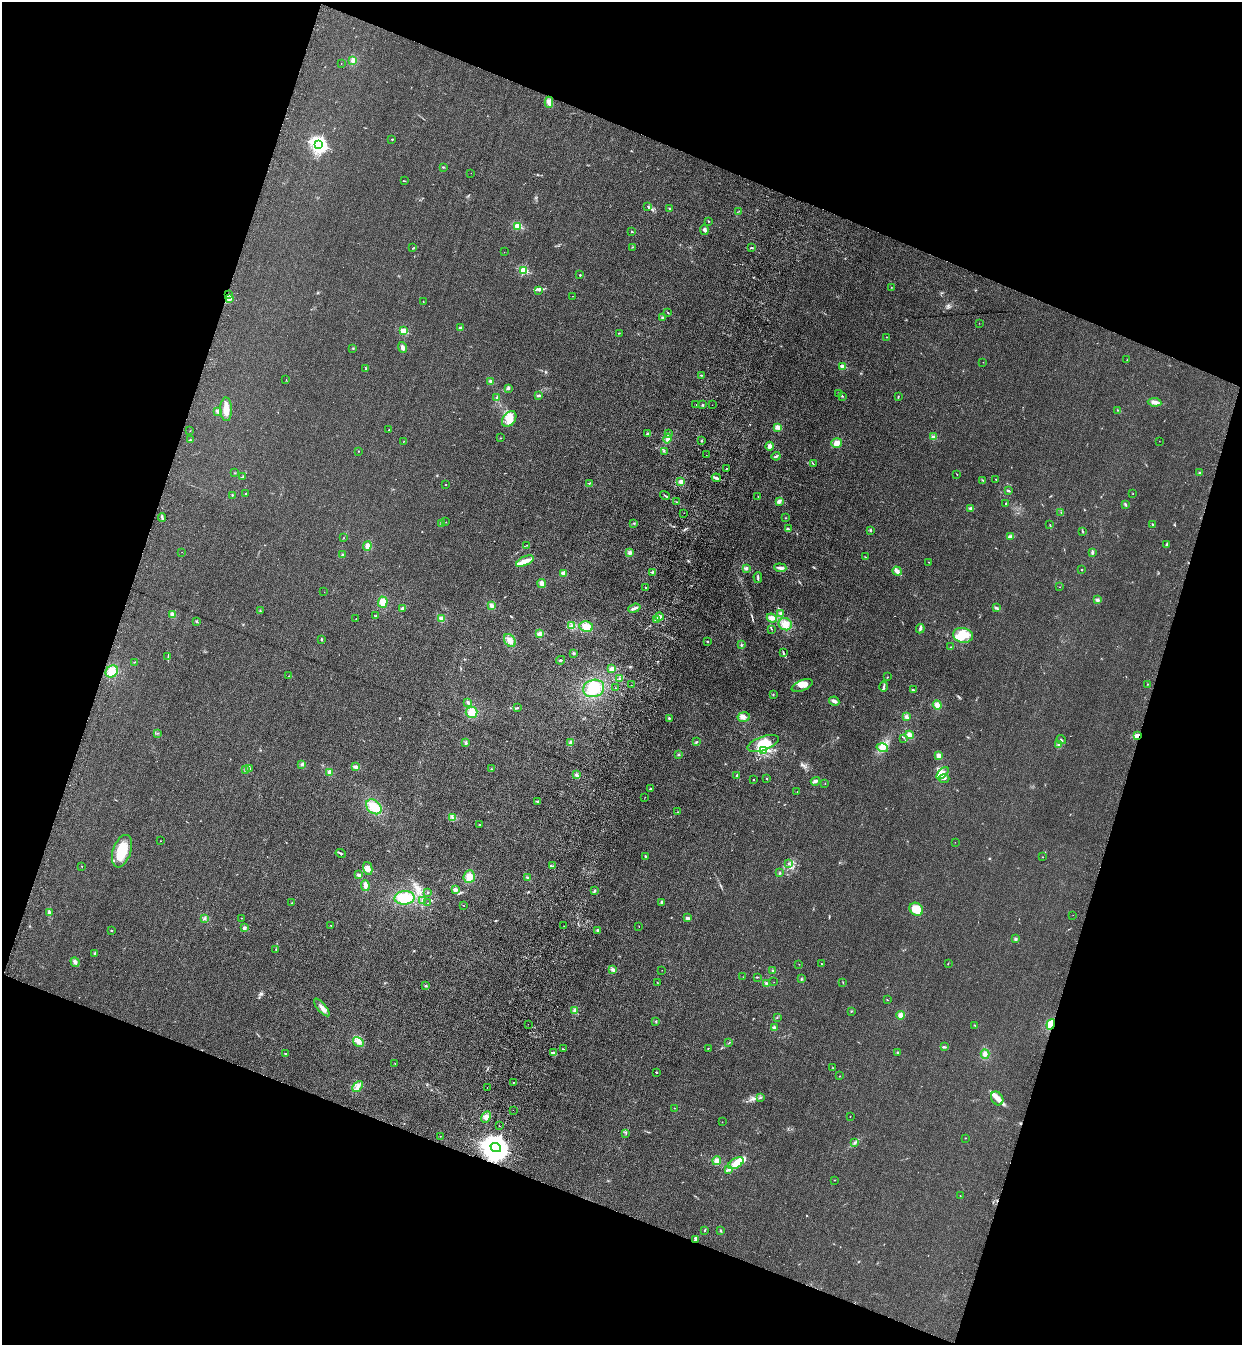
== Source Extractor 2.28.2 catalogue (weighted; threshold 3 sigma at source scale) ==
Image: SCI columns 245-5202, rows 44-5414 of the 5575 x 5458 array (HDU 1 of 3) = the unmasked area's bounding box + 8 px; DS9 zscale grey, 4 x 4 block average (1 PNG px = mean of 4 x 4 image px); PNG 1244 x 1347 px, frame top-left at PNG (2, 2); each listed source drawn as its Kron ellipse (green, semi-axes under 4 px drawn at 4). Shown black and unused: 39% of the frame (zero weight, under 3 of 4 exposures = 6% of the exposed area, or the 3 px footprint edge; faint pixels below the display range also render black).
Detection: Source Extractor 2.28.2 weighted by HDU 2 'WHT'. Background 0.0343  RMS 0.0055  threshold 0.0248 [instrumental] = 3 sigma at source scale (4.5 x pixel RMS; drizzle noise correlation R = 1.50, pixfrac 1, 0.05/0.05 arcsec/px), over >= 5 px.
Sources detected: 351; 4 inside a brighter object's white glare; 3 cosmic-ray / hot-pixel residue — neither listed nor drawn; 5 coinciding with a brighter row at this scale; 14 inside a brighter listed object's ellipse — not listed separately; the other 325 listed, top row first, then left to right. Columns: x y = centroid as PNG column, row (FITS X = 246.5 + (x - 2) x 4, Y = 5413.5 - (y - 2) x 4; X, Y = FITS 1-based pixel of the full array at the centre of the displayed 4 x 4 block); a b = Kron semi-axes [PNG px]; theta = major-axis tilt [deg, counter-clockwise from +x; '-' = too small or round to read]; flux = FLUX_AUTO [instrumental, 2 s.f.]
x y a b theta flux
353 60 4 3 - 10
341 63 2 2 - 0.63
549 102 5 4 - 12
392 139 2 2 - 3.5
319 145 3 2 - 1200
443 167 3 2 - 2.2
471 173 2 2 - 0.54
405 181 2 2 - 1.6
648 207 4 2 - 2.5
669 208 2 2 - 7.8
739 211 2 2 - 0.7
708 221 2 2 - 2.1
518 226 2 2 - 190
704 230 5 3 - 8.1
632 232 2 2 - 8
632 247 2 2 - 1.4
413 248 2 2 - 2.2
751 248 2 2 - 2.8
504 252 2 2 - 0.58
523 270 2 2 - 240
580 275 2 2 - 8.1
891 287 2 2 - 0.91
539 290 3 2 - 3.4
229 295 3 2 - 3
572 296 2 2 - 2.6
230 298 2 2 - 2.1
423 301 2 2 - 1.8
668 312 2 2 - 2
662 317 3 2 - 2.4
979 323 2 2 - 0.69
460 328 2 2 - 8.6
403 331 2 2 - 140
619 333 2 2 - 1.4
887 337 2 2 - 1.1
403 347 5 4 - 9.4
353 348 2 2 - 1.8
1127 360 2 2 - 0.97
983 362 2 2 - 0.71
843 366 2 2 - 100
366 368 3 2 - 1.4
701 375 3 2 - 2.1
286 379 2 2 - 0.91
491 381 3 2 - 5.6
509 388 2 2 - 4.1
839 394 3 2 - 2.4
538 395 3 2 - 3.9
843 396 3 2 - 2.2
898 397 3 2 - 1.5
497 398 3 3 - 5.1
1155 402 7 3 -8 16
696 404 2 2 - 0.94
703 405 2 2 - 2.7
712 405 2 2 - 0.81
226 409 12 6 -88 28
1118 410 2 2 - 2.2
217 411 3 3 - 5.3
509 419 9 6 54 31
778 427 4 3 - 9.8
389 430 2 2 - 0.92
190 431 2 2 - 0.81
668 433 2 2 - 11
648 434 3 2 - 5.8
933 437 4 3 - 7.9
500 438 2 2 - 1
668 438 5 3 - 14
190 440 2 2 - 2
404 441 2 2 - 0.94
702 441 2 2 - 2.4
1159 441 2 2 - 0.63
837 443 5 4 - 16
769 446 4 3 - 9.7
358 451 2 2 - 3.3
664 451 2 2 - 1
706 455 2 2 - 0.52
776 456 4 2 - 4.4
813 464 3 2 - 2.4
727 469 2 2 - 1
235 473 2 2 - 0.86
1199 473 2 2 - 2
957 474 2 2 - 1.2
242 477 3 2 - 2.4
716 478 5 2 - 7.1
996 479 2 2 - 1.6
983 480 2 2 - 2.1
681 481 4 3 - 9.9
589 483 3 2 - 2.3
446 484 2 2 - 1
1008 491 2 2 - 4.1
246 494 2 2 - 13
1133 494 2 2 - 0.89
232 495 2 2 - 2.5
665 495 5 2 - 3.4
758 496 2 2 - 2.2
779 501 4 3 - 8.4
677 502 2 2 - 1.3
1006 503 3 2 - 2.1
1125 504 3 2 - 3.8
971 509 3 3 - 5.4
1061 512 2 2 - 1.5
684 513 2 2 - 0.72
162 517 4 2 - 5.9
785 518 2 2 - 4
446 522 2 2 - 1.1
634 523 2 2 - 1.7
441 524 2 2 - 3.1
1050 525 3 2 - 1.5
1153 525 3 2 - 3.1
788 529 3 2 - 3.9
870 530 3 2 - 2.5
1083 531 2 2 - 1.3
1010 536 4 3 - 6.2
343 538 2 2 - 0.63
1167 544 4 2 - 3.6
527 545 2 2 - 1.5
367 546 4 3 - 11
182 552 2 2 - 0.49
629 552 3 3 - 5.1
1092 552 4 2 - 4.9
343 555 3 2 - 3.3
865 557 2 2 - 1.4
525 561 9 4 25 25
929 562 2 2 - 1.2
746 568 4 3 - 5.9
780 568 6 3 -5 12
1081 569 2 2 - 1.1
897 571 5 3 - 13
652 572 3 2 - 3
563 573 4 3 - 9.2
758 577 5 2 - 4.4
542 584 4 3 - 13
1059 587 2 2 - 0.75
646 588 2 2 - 5.3
324 592 2 2 - 1.4
1098 600 3 3 - 5.6
383 602 5 5 - 24
491 606 4 3 - 7.7
403 608 3 2 - 6.3
634 608 6 2 20 9.9
996 608 4 2 - 4.9
260 611 2 2 - 1.5
780 613 4 3 - 5
173 614 4 3 - 9.7
375 616 3 2 - 2.3
659 616 4 4 - 9.1
772 618 5 4 - 14
356 619 2 2 - 2.6
441 619 4 4 - 13
657 620 4 4 - 13
196 621 3 2 - 2.1
785 624 7 6 - 26
572 626 2 2 - 2.6
586 627 7 5 -9 30
771 629 2 2 - 1.2
920 629 5 2 - 5.7
540 634 4 4 - 14
963 635 10 7 -12 48
321 639 2 2 - 3.3
510 640 7 5 -55 19
707 642 2 2 - 2.4
741 645 3 2 - 2.8
951 647 2 2 - 1.9
783 652 4 2 - 3.1
573 653 3 2 - 4.2
168 656 3 2 - 3.3
560 660 4 2 - 1.9
134 662 2 2 - 1.6
612 669 4 3 - 11
112 671 7 5 39 26
289 676 2 2 - 0.75
888 677 2 2 - 0.67
620 679 3 2 - 4
1148 684 2 2 - 1
631 685 2 2 - 1.2
802 685 11 5 22 27
884 687 5 2 - 6.5
594 688 10 8 17 51
615 688 2 2 - 1.3
913 690 3 2 - 2.2
773 694 2 2 - 1.9
834 701 5 3 - 9.8
468 702 3 2 - 5.2
937 705 5 4 - 14
517 708 2 2 - 1.7
471 712 6 5 - 27
744 717 6 5 - 13
906 717 3 2 - 9.3
669 718 2 2 - 3.6
158 733 2 2 - 0.68
909 735 4 4 - 12
1137 735 4 3 - 13
904 738 2 2 - 1.6
1061 740 5 2 - 2.2
571 742 3 3 - 8.9
696 742 2 2 - 2.2
466 743 3 3 - 5.4
763 743 16 7 20 78
1059 745 3 3 - 6.6
882 748 6 4 -16 14
764 751 3 2 - 4.7
679 754 2 2 - 1.4
939 755 3 2 - 19
302 764 3 2 - 3.7
356 767 4 3 - 8.2
245 769 3 2 - 3.5
250 769 2 2 - 0.63
492 769 2 2 - 1.7
330 772 3 3 - 9.8
942 773 7 3 47 19
576 775 3 3 - 6.4
737 776 3 2 - 2.6
767 778 2 2 - 1.4
944 778 5 3 - 7
754 780 2 2 - 3.4
815 781 5 2 - 9.3
825 784 2 2 - 1.1
651 789 3 2 - 3.4
797 792 2 2 - 0.9
645 797 2 2 - 0.75
537 801 2 2 - 2.4
374 807 9 6 -42 42
678 812 2 2 - 0.82
453 817 3 2 - 4
480 824 2 2 - 1.6
160 841 2 2 - 0.79
955 842 2 2 - 1.4
122 851 17 9 71 95
341 853 5 2 - 3.5
645 856 2 2 - 2.5
1043 857 2 2 - 0.82
789 863 2 2 - 1.2
82 866 2 2 - 1.3
553 866 3 2 - 1.9
368 868 6 4 -76 15
780 873 3 2 - 1.9
358 875 3 3 - 6.2
469 877 6 5 - 26
528 878 2 2 - 5.9
365 885 6 3 -81 15
455 890 2 2 - 70
594 891 3 2 - 3.9
428 892 2 2 - 1.9
405 898 10 7 2 56
422 901 2 2 - 1.2
662 902 2 2 - 4.4
291 903 2 2 - 1
428 903 2 2 - 0.88
464 906 2 2 - 0.92
916 909 7 6 - 50
49 913 4 2 - 5.4
1073 915 2 2 - 2.2
204 918 3 3 - 4.2
241 918 2 2 - 1.8
688 918 3 2 - 5.5
331 925 2 2 - 0.86
564 926 2 2 - 1.1
639 927 2 2 - 0.56
244 928 3 2 - 8.5
111 930 3 2 - 2.3
598 930 2 2 - 4.5
1015 939 3 2 - 3
276 950 2 2 - 0.8
95 953 3 2 - 3.4
75 962 5 3 - 8.1
948 963 2 2 - 1.4
799 964 2 2 - 0.74
821 964 2 2 - 0.92
613 970 2 2 - 1.4
662 970 2 2 - 0.55
773 971 3 2 - 3.1
743 977 2 2 - 0.94
757 977 2 2 - 1.5
801 979 2 2 - 2.9
657 982 2 2 - 1.2
774 982 2 2 - 0.46
766 983 4 2 - 4.8
843 983 2 2 - 0.94
426 986 3 2 - 3
887 999 2 2 - 1.1
322 1007 11 3 -50 18
575 1010 3 3 - 9.5
851 1011 2 2 - 2.5
900 1015 4 3 - 13
777 1017 2 2 - 1.1
656 1021 2 2 - 2.3
528 1024 2 2 - 0.54
1051 1024 5 3 - 22
975 1025 2 2 - 1.3
774 1028 3 3 - 5.6
358 1042 6 3 -32 12
729 1043 2 2 - 1.1
944 1047 3 2 - 3.4
708 1048 2 2 - 1.5
563 1049 2 2 - 1.8
553 1053 4 3 - 8.9
898 1053 2 2 - 14
286 1054 3 2 - 3.4
985 1054 4 4 - 9.6
395 1063 2 2 - 0.74
833 1068 2 2 - 1.4
656 1072 2 2 - 1.9
840 1076 2 2 - 1
513 1082 2 2 - 1.1
358 1086 6 2 49 8.5
487 1087 2 2 - 1.1
761 1097 2 2 - 2.1
997 1098 7 5 -55 20
675 1108 2 2 - 0.91
513 1110 2 2 - 0.77
850 1116 2 2 - 0.81
486 1117 6 3 63 15
722 1122 2 2 - 0.82
499 1126 2 2 - 0.93
626 1133 2 2 - 1.1
440 1136 2 2 - 0.91
965 1138 3 2 - 1.2
855 1143 3 2 - 3.5
496 1147 5 3 - 5300
717 1161 4 4 - 13
736 1163 8 5 29 27
728 1170 3 2 - 4.6
835 1180 2 2 - 1.1
960 1196 2 2 - 1.2
704 1230 2 2 - 2.2
720 1230 2 2 - 0.9
696 1240 4 3 - 4.8
Overlapping masked pixels (flux is a lower limit): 2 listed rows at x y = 1137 735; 1051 1024
Diffuse or blended objects may show on this block-average render without a row.